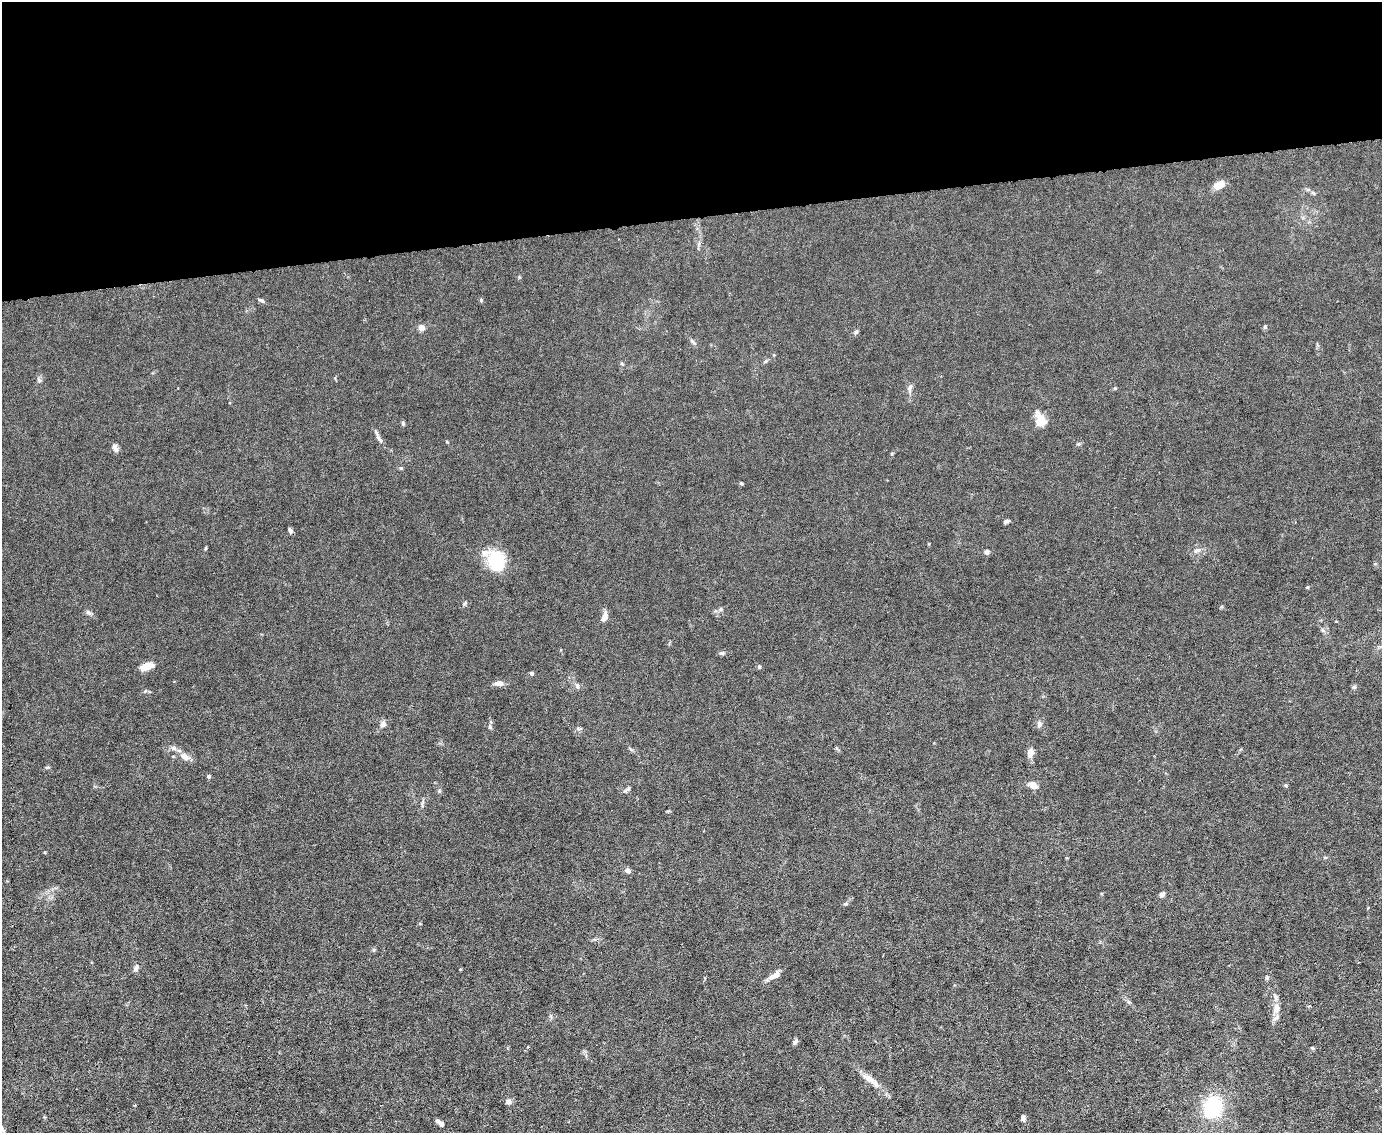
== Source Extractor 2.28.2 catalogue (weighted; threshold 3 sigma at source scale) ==
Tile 2 of 3 x 4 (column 2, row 1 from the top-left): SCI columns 1612-2991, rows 3393-4523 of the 4496 x 4523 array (HDU 1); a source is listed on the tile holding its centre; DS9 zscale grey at full resolution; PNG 1384 x 1135 px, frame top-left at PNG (2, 2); no overlay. Shown black and unused: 19% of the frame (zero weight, under 3 of 6 exposures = <1% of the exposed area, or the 3 px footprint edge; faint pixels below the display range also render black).
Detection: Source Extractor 2.28.2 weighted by HDU 2 'WHT'; one run over the whole footprint, this tile lists its part. Background 0.0185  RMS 0.0027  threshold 0.0112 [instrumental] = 3 sigma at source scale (4.09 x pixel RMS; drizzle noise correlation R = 1.36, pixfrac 0.8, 0.05/0.05 arcsec/px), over >= 5 px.
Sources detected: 66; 2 inside a brighter listed object's ellipse — not listed separately; the other 64 listed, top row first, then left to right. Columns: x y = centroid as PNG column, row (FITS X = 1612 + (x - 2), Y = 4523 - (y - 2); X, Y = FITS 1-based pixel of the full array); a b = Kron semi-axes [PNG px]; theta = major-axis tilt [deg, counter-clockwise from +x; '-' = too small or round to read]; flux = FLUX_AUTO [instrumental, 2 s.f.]
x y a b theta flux
1218 185 9 6 36 3.6
1308 190 6 4 -1 0.41
261 300 8 4 -28 0.49
481 300 5 4 - 0.28
1265 327 6 5 - 0.4
421 328 8 7 - 1.1
856 332 7 5 63 0.47
693 342 12 4 -45 0.56
622 364 5 4 - 0.28
39 380 6 5 - 0.42
910 388 15 5 81 1
1115 388 4 4 - 0.27
1040 420 14 10 -70 3.7
403 424 6 5 - 0.35
378 437 22 4 -63 0.96
447 442 5 3 - 0.19
115 448 10 6 -65 0.99
741 483 4 4 - 0.28
1006 522 7 4 30 0.49
290 530 6 4 -60 0.59
205 548 5 3 - 0.22
1197 550 11 6 24 0.93
987 552 6 6 - 0.67
496 561 20 15 -82 12
1307 587 4 4 - 0.27
465 603 7 4 46 0.35
721 609 6 5 - 0.4
88 613 7 5 -54 0.54
604 617 12 6 69 1.5
1336 621 3 3 - 0.32
722 653 7 5 -1 0.45
146 667 17 8 20 2.4
759 667 5 5 - 0.4
531 673 4 4 - 0.75
499 683 10 6 -1 1.4
577 685 8 5 -74 0.57
1353 687 6 5 - 0.38
145 691 5 4 - 0.31
383 724 8 7 - 0.93
1039 724 8 6 90 0.81
490 727 6 5 - 0.43
173 748 6 6 - 0.55
1031 752 8 6 83 1.8
184 757 10 7 -33 1.9
47 767 7 3 8 0.31
209 776 4 4 - 0.46
1033 785 9 6 -33 1.9
1286 785 5 4 - 0.31
628 789 6 4 45 0.43
627 870 4 4 - 1.5
1162 894 6 5 - 0.75
845 904 6 4 18 0.33
136 968 9 6 59 0.83
775 975 16 6 27 1.8
1276 997 6 6 - 0.57
1129 1002 6 4 -45 0.4
1276 1008 12 8 76 1.5
795 1042 8 5 45 0.58
1312 1048 5 4 - 0.29
871 1080 31 8 -37 2.9
508 1101 7 7 - 0.91
1213 1107 22 18 65 14
1023 1118 6 5 - 0.68
440 1123 9 4 -40 1.2
Unlisted compact peaks at least as high as the median listed source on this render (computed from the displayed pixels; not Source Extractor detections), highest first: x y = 401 468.